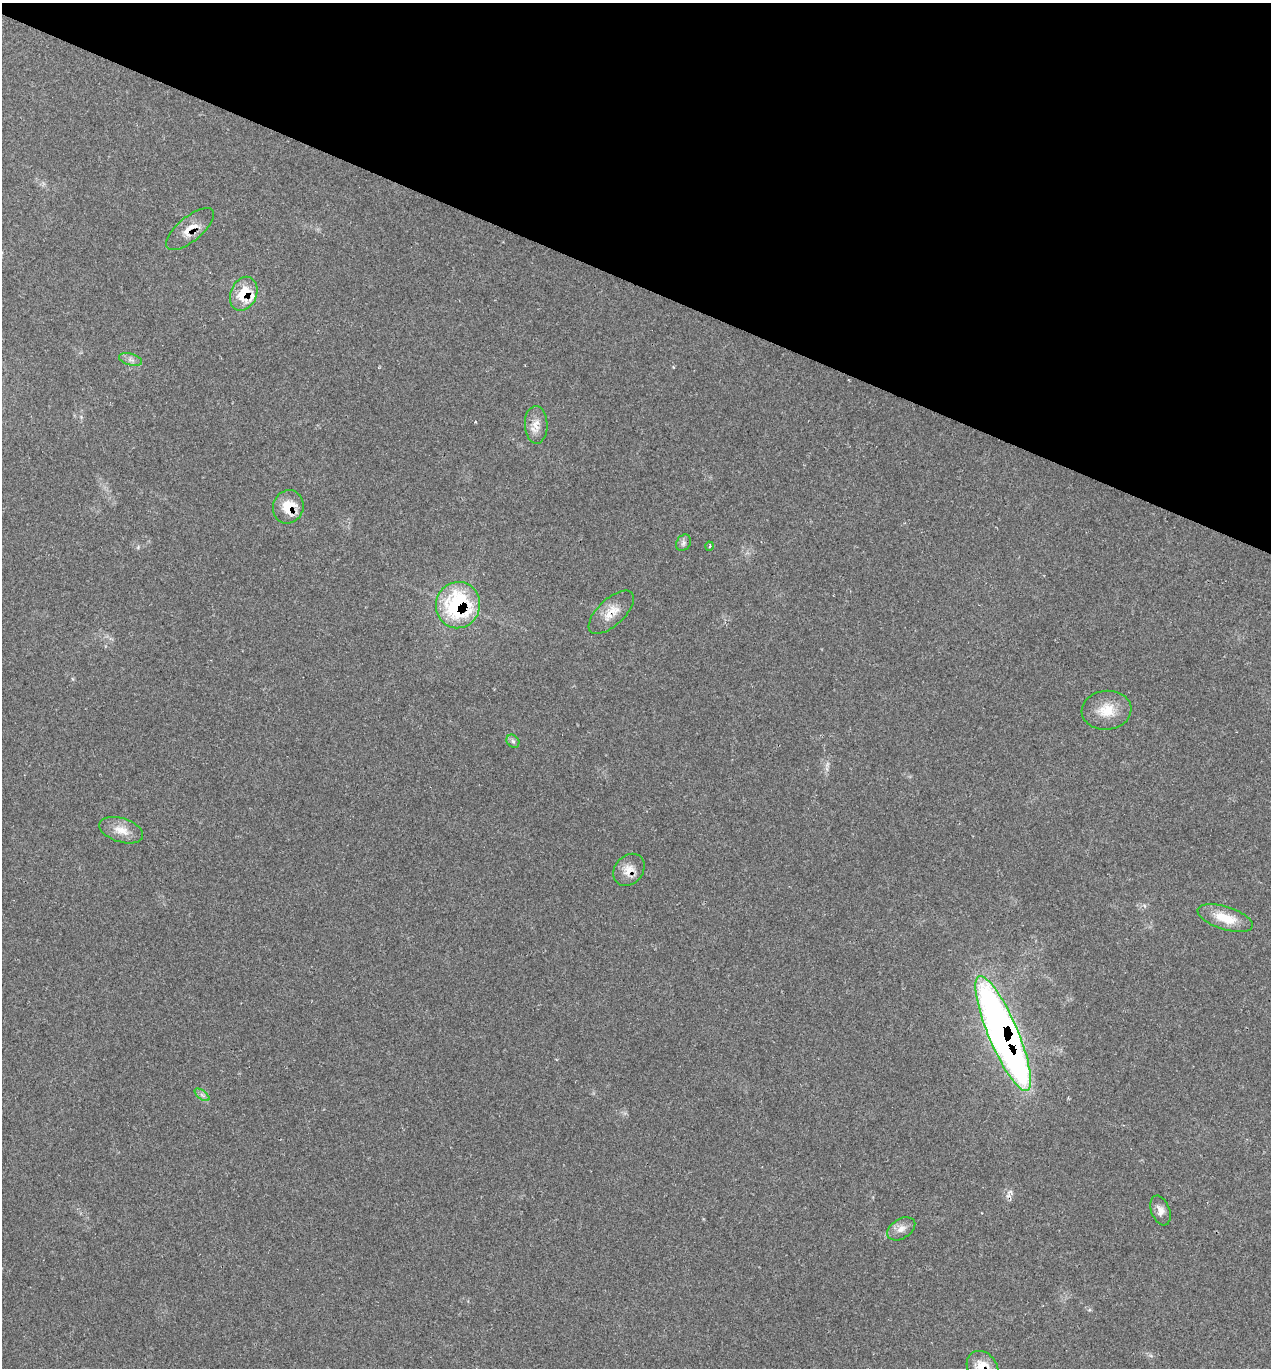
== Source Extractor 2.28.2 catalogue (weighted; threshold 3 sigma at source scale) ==
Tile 2 of 4 x 4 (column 2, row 1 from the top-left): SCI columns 1543-2811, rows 4100-5465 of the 5483 x 5469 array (HDU 1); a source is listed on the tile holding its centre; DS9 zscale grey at full resolution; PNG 1273 x 1370 px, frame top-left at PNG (2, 3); each listed source drawn as its Kron ellipse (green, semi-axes under 4 px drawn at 4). Shown black and unused: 21% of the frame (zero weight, under 2 of 3 exposures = <1% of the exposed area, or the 3 px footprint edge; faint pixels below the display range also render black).
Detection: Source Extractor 2.28.2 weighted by HDU 2 'WHT'; one run over the whole footprint, this tile lists its part. Background 0.0807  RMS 0.0059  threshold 0.0264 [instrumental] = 3 sigma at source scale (4.5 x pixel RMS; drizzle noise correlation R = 1.50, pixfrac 1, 0.05/0.05 arcsec/px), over >= 5 px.
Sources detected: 20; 1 inside a brighter listed object's ellipse — not listed separately; the other 19 listed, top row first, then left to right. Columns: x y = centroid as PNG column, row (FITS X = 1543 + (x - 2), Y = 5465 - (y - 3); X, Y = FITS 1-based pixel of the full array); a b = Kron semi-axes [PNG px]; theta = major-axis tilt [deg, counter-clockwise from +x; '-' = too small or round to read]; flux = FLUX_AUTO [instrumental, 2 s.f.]
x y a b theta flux
190 229 29 12 39 9.2
244 294 18 13 67 16
130 359 12 5 -16 2.4
536 425 19 11 -88 6.4
288 507 17 15 66 13
683 543 9 7 55 1.9
709 546 4 3 - 0.67
458 605 23 22 - 68
611 612 28 13 43 9.5
1106 710 25 19 6 13
513 741 7 5 -45 1.4
121 830 23 12 -17 8
629 870 17 14 49 7.6
1225 918 29 11 -18 14
1003 1033 62 14 -67 450
202 1095 8 4 -37 1.6
1160 1210 15 9 -70 4.2
901 1229 15 10 31 4.6
983 1368 18 14 -52 13
Overlapping masked pixels (flux is a lower limit): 8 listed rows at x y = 190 229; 244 294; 288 507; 458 605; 611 612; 629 870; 1003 1033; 983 1368
Isophote crosses this tile's border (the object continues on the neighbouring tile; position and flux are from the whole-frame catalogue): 1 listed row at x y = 983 1368